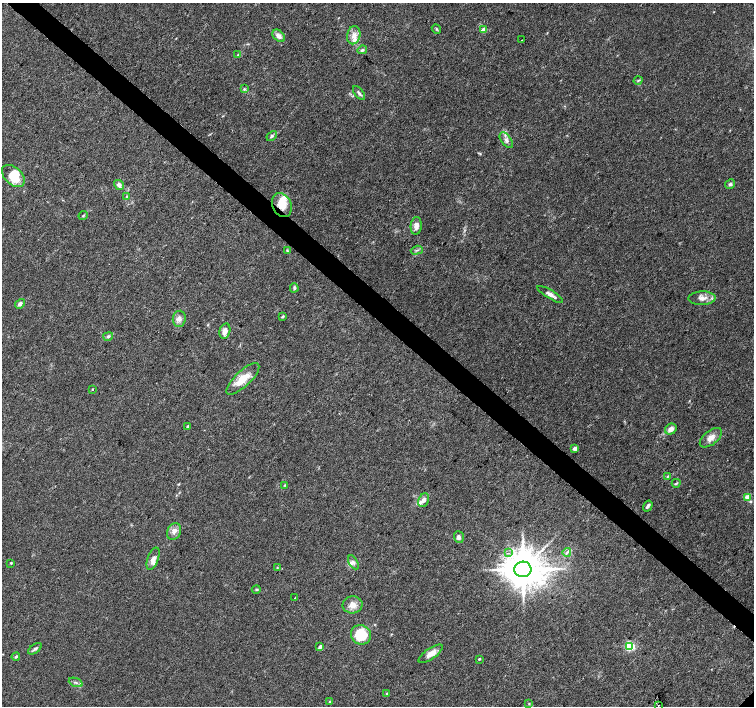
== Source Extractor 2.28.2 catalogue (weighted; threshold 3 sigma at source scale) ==
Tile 11 of 4 x 4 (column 3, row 3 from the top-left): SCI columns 3008-4510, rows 1575-2981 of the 6021 x 6027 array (HDU 1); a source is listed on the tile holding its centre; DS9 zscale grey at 2 x 2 block average (1 PNG px = mean of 2 x 2 image px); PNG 756 x 708 px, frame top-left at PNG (2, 3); each listed source drawn as its Kron ellipse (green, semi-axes under 4 px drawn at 4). Shown black and unused: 4% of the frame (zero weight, under 3 of 4 exposures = <1% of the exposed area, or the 3 px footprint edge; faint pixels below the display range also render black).
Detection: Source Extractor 2.28.2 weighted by HDU 2 'WHT'; one run over the whole footprint, this tile lists its part. Background 0.026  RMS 0.0034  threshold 0.0153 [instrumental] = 3 sigma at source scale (4.5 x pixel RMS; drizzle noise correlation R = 1.50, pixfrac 1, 0.0396/0.0396 arcsec/px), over >= 5 px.
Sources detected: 70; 5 inside a brighter listed object's ellipse — not listed separately; the other 65 listed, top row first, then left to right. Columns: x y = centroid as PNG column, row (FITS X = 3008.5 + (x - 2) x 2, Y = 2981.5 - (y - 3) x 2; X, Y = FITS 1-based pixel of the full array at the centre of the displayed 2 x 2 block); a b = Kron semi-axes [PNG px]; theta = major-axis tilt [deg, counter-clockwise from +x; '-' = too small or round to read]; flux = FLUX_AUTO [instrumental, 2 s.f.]
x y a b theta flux
436 29 5 3 - 0.97
483 30 2 2 - 11
354 35 9 6 76 5.1
279 36 7 5 -44 3.6
522 40 2 2 - 0.31
362 50 5 4 - 1.5
238 55 4 2 - 0.57
638 80 4 3 - 0.91
244 89 4 3 - 0.94
359 93 8 3 -52 1.8
272 136 6 4 47 1.5
506 140 9 5 -53 3.2
13 176 13 8 -43 19
730 184 5 4 - 1.7
119 185 5 4 - 2.8
127 197 4 2 - 0.76
282 205 12 9 -65 12
83 216 5 3 - 0.8
416 226 9 5 84 4.9
417 250 6 2 16 0.99
287 251 4 3 - 0.92
294 288 4 3 - 1.4
550 294 14 4 -31 3.8
702 298 13 6 2 5.7
20 304 5 3 - 2.2
282 317 4 3 - 1
179 319 8 6 84 3.9
225 331 8 5 75 5.7
108 336 5 3 - 1.2
243 379 21 7 43 14
92 389 2 2 - 0.6
188 426 3 2 - 0.92
671 429 6 5 - 4.6
711 438 13 7 39 5.8
575 448 2 2 - 6.5
667 476 4 3 - 0.91
676 483 4 3 - 0.9
285 485 3 2 - 0.64
748 497 3 3 - 16
424 500 7 5 64 3.5
648 506 6 3 58 2.1
174 532 9 6 65 3.7
459 537 6 5 - 2.1
567 552 4 2 - 1.1
508 553 3 2 - 1.2
153 559 11 5 71 5.3
353 562 7 3 -59 1.7
11 563 4 3 - 0.62
277 568 3 2 - 0.55
523 569 8 7 - 2600
256 590 4 3 - 0.92
295 598 2 2 - 0.31
353 605 10 8 4 6.1
361 635 10 9 - 27
630 646 3 3 - 84
320 647 3 3 - 2.7
35 649 8 3 35 1.6
431 654 14 5 35 6.6
16 657 4 3 - 1
479 659 3 2 - 0.74
76 682 7 3 -22 2
387 694 3 3 - 0.82
330 702 3 3 - 0.85
529 704 3 3 - 0.56
658 705 2 2 - 7.7
Overlapping masked pixels (flux is a lower limit): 1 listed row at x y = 282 205
Isophote crosses this tile's border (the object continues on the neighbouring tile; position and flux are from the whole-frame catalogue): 1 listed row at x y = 748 497